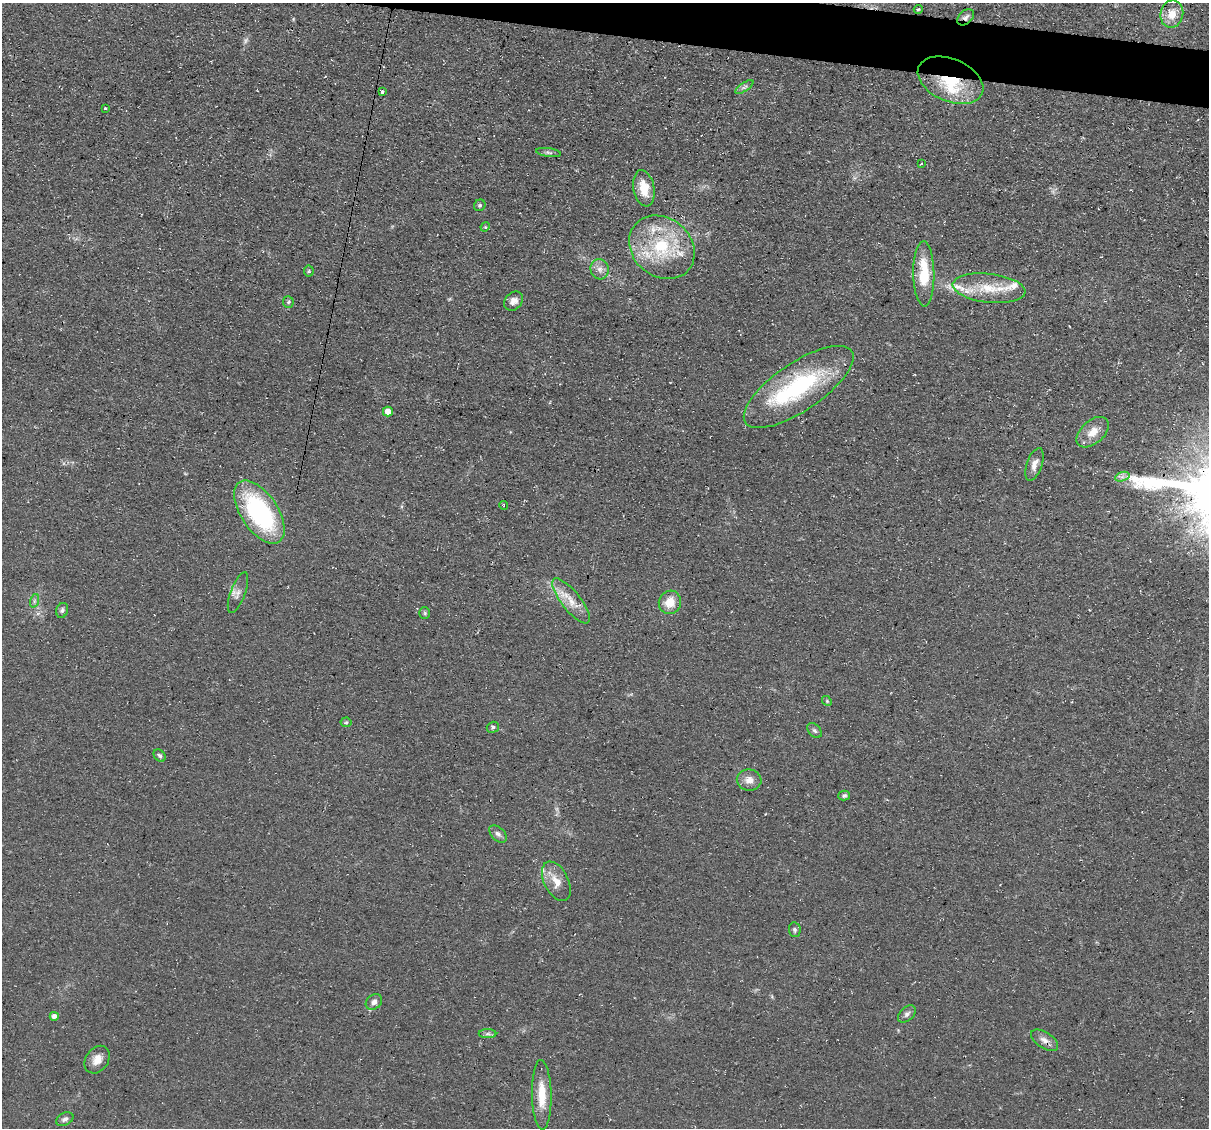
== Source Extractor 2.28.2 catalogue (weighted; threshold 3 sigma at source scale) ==
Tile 10 of 4 x 4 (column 2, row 3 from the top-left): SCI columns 1208-2414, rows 1357-2482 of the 4832 x 4851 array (HDU 1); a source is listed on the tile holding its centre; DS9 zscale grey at full resolution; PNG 1211 x 1130 px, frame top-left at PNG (2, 3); each listed source drawn as its Kron ellipse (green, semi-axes under 4 px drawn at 4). Shown black and unused: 3% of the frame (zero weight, under 3 of 4 exposures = <1% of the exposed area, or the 3 px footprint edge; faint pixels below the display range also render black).
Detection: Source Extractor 2.28.2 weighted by HDU 2 'WHT'; one run over the whole footprint, this tile lists its part. Background 0.0753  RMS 0.0077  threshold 0.0345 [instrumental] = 3 sigma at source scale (4.5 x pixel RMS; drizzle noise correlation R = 1.50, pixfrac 1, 0.05/0.05 arcsec/px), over >= 5 px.
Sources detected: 58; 1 too faint to see at this stretch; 1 inside a brighter object's white glare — neither listed nor drawn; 6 inside a brighter listed object's ellipse — not listed separately; the other 50 listed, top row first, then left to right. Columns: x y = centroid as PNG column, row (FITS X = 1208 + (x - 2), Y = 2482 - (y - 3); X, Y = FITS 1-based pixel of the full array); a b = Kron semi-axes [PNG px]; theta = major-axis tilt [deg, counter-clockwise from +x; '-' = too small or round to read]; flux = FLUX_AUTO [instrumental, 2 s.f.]
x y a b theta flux
918 9 4 3 - 0.91
1172 14 14 11 77 11
966 17 9 6 42 3
951 80 34 21 -23 44
744 87 10 4 33 2.1
382 92 3 3 - 4.4
105 108 3 3 - 1.2
549 153 12 4 -7 2.1
921 164 4 2 - 0.48
644 188 18 10 -79 15
480 205 6 5 - 1.4
485 227 5 4 - 0.83
662 247 35 29 -40 55
600 269 10 9 - 4.7
309 271 5 5 - 0.97
924 274 33 10 -89 29
989 288 36 14 -7 26
514 301 10 8 45 4.8
288 302 6 5 - 1.3
799 387 64 24 34 97
388 412 5 5 - 8.7
1093 432 19 11 42 10
1034 464 17 7 71 5.7
1122 477 7 4 18 2.4
504 506 4 3 - 0.94
259 512 36 18 -56 110
238 593 21 7 70 4.9
34 601 7 4 72 1.6
571 601 28 9 -51 12
670 602 12 11 - 12
62 610 7 5 71 1.9
425 613 6 5 - 1.2
827 701 5 4 - 1
346 722 5 5 - 1.2
493 727 6 5 - 1.7
814 731 9 6 -49 1.9
160 756 7 5 -44 1.7
749 780 12 10 -9 6.5
844 795 6 5 - 1.6
498 834 10 6 -44 2.9
556 881 21 12 -63 10
795 930 7 5 -81 1.8
374 1002 9 7 38 3.6
907 1014 10 6 43 2.6
54 1016 4 4 - 3.5
488 1034 9 4 0 1.9
1045 1040 15 8 -33 5
97 1060 15 11 54 7.6
542 1095 35 10 -89 17
65 1119 9 6 26 2.8
Overlapping masked pixels (flux is a lower limit): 3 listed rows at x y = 966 17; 951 80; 1045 1040